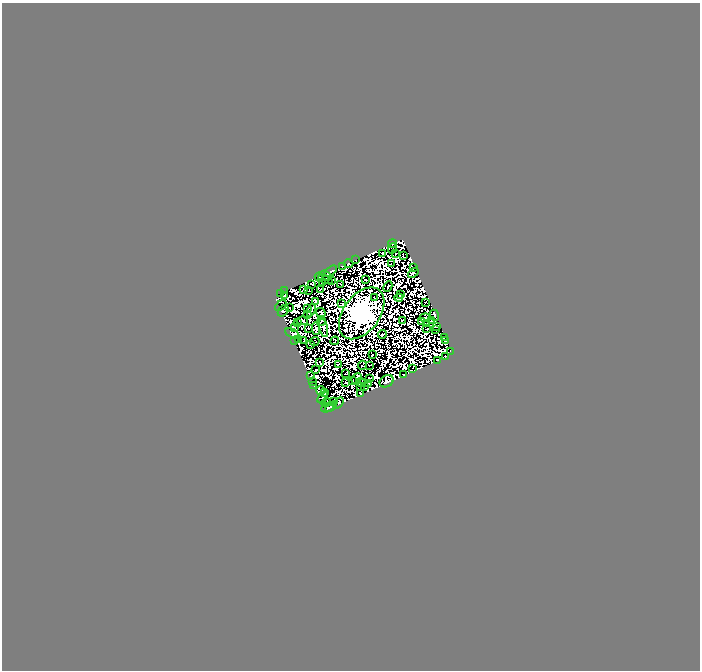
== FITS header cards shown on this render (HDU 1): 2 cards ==
NAXIS1  =                  698
NAXIS2  =                  668

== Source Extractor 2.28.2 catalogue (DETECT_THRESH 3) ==
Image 698 x 668 px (HDU 1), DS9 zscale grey, 1 PNG px = 1 image px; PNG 702 x 672 px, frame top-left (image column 1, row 668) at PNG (2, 3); each listed source drawn as its Kron ellipse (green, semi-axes under 4 px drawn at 4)
Background 0.978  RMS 1.4e-04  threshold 4.32e-04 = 3 sigma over >= 5 px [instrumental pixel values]
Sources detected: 212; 112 with non-positive FLUX_AUTO (blend fragments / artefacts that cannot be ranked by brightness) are neither listed nor drawn; the other 100 listed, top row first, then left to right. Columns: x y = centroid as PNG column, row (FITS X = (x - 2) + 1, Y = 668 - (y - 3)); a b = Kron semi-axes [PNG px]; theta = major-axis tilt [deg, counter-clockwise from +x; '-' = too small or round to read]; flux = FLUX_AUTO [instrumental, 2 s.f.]
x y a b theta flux
392 244 4 3 - 6.8
392 248 5 2 - 8.9
383 253 3 2 - 20
396 253 2 2 - 10
403 256 2 2 - 5.7
355 260 2 2 - 8.2
349 264 5 3 - 30
391 264 2 2 - 12
342 266 3 2 - 14
414 268 3 2 - 8.5
331 271 7 3 39 25
413 273 6 4 40 30
326 276 6 2 -38 3.6
319 277 5 2 - 4.5
326 279 7 2 -20 20
332 280 4 2 - 20
365 280 2 2 - 24
323 283 2 2 - 13
312 284 4 2 - 5.8
341 285 3 2 - 14
388 287 5 2 - 23
321 289 3 2 - 4.8
303 290 2 2 - 16
285 291 2 2 - 21
309 291 3 2 - 14
281 293 3 2 - 16
401 294 3 2 - 15
285 296 3 2 - 16
375 298 4 2 - 2.4
399 298 4 3 - 23
315 301 4 2 - 40
425 302 2 2 - 18
342 304 2 2 - 23
281 306 6 2 42 11
290 308 2 2 - 5.2
308 308 3 2 - 14
311 310 6 3 71 1.6
283 311 6 5 - 9.7
321 313 5 3 - 29
362 313 29 18 53 130000
308 315 3 2 - 11
435 315 6 3 -68 68
425 318 5 3 - 50
402 320 3 2 - 5.2
432 320 2 2 - 20
302 321 6 4 10 41
321 321 5 3 - 18
421 322 3 3 - 27
297 323 3 2 - 13
427 324 2 2 - 5.8
437 326 3 2 - 32
294 328 3 2 - 13
309 328 3 2 - 19
316 328 6 3 90 43
324 328 9 4 -79 1.6
426 329 3 2 - 7.7
436 330 3 2 - 3.3
292 333 8 3 -26 4.6
382 334 4 2 - 0.31
444 337 3 2 - 17
298 339 3 2 - 21
294 340 3 3 - 32
303 340 3 2 - 2.7
446 340 3 2 - 0.19
335 341 4 2 - 0.78
315 342 5 2 - 2.8
310 345 3 2 - 11
451 351 2 2 - 12
372 355 3 2 - 2.4
445 357 3 2 - 13
437 360 3 2 - 19
320 362 4 2 - 1.2
338 364 2 2 - 11
362 365 4 2 - 7
369 365 2 2 - 8.1
412 368 3 2 - 15
316 370 3 2 - 27
345 373 3 2 - 3.3
311 375 3 2 - 3.3
404 375 3 2 - 13
356 378 6 4 51 19
369 378 2 2 - 6.8
312 381 4 2 - 22
352 381 3 2 - 6
387 381 7 5 29 98
361 382 4 3 - 5.2
346 383 3 2 - 32
369 383 3 2 - 16
314 386 3 2 - 17
365 386 3 2 - 32
360 387 3 2 - 5.1
321 391 4 4 - 7.3
324 393 4 3 - 37
360 393 4 2 - 27
323 397 7 3 56 18
334 401 4 2 - 8
326 402 5 3 - 0.41
338 403 6 2 49 22
328 407 7 3 26 9.4
331 407 6 2 34 32
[112 non-positive-flux detections neither listed nor drawn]